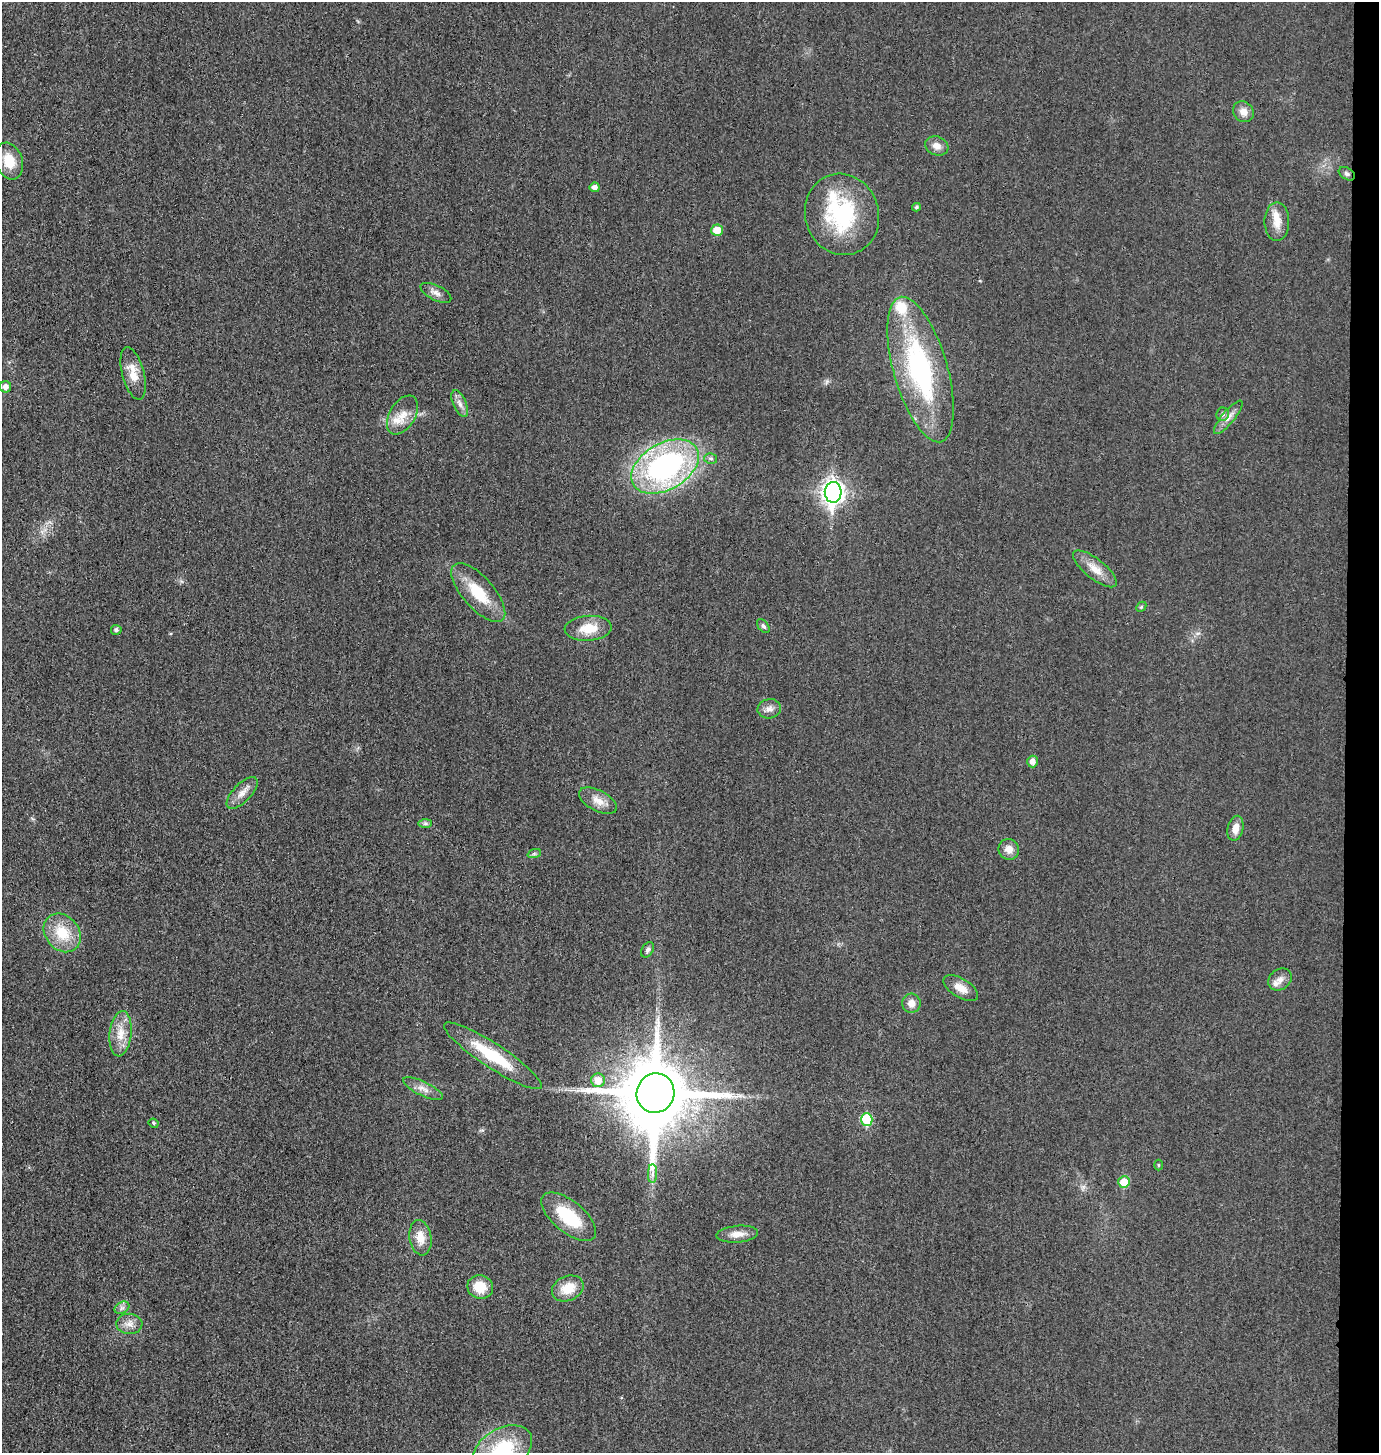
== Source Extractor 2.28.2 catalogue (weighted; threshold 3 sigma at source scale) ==
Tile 6 of 3 x 3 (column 3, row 2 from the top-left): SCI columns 2911-4287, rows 1471-2921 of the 4402 x 4385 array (HDU 1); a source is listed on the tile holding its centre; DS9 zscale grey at full resolution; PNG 1381 x 1455 px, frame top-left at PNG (2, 2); each listed source drawn as its Kron ellipse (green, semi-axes under 4 px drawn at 4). Shown black and unused: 2% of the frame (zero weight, under 3 of 4 exposures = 2% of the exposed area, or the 3 px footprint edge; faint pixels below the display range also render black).
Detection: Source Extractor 2.28.2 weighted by HDU 2 'WHT'; one run over the whole footprint, this tile lists its part. Background 0.0332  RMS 0.006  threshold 0.0269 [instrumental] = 3 sigma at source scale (4.5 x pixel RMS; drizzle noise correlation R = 1.50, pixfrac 1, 0.05/0.05 arcsec/px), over >= 5 px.
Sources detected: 62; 1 inside a brighter object's white glare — neither listed nor drawn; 4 inside a brighter listed object's ellipse — not listed separately; the other 57 listed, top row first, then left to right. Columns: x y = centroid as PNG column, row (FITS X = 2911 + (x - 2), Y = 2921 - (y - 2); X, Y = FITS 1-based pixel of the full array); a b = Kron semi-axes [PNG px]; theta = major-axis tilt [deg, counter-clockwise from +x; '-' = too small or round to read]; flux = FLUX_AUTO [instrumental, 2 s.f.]
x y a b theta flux
1243 112 11 9 -47 4.8
937 146 12 9 -20 4.3
9 161 19 13 -71 12
1347 174 9 5 -32 1.7
595 187 5 5 - 3.1
916 207 4 4 - 0.97
842 214 41 37 -73 58
1277 222 19 12 89 8.4
717 230 6 5 - 9.2
436 293 17 7 -26 3.6
920 369 75 27 -74 100
133 373 27 11 -75 9.9
6 387 6 5 - 3.2
460 404 14 6 -66 3.6
1223 414 7 6 - 1.8
402 415 21 13 59 8.6
1228 417 21 6 50 4.3
711 458 6 5 - 1.3
665 467 37 23 30 140
833 492 10 8 87 370
1095 569 27 10 -38 8.4
478 592 37 15 -49 22
1141 607 6 4 45 0.76
763 626 8 5 -51 1.6
588 628 23 12 4 13
116 630 5 5 - 1.5
769 709 11 9 13 3.6
1032 761 6 5 - 3.7
242 793 20 9 46 5.5
598 801 21 10 -27 6.7
425 823 7 4 0 1.2
1235 828 12 7 77 5.5
1009 849 10 10 - 5.2
534 854 7 4 18 1.1
62 933 21 16 -50 18
648 950 8 5 55 1.6
1280 980 12 10 38 3.9
961 988 19 9 -32 7
911 1003 9 9 - 4.9
121 1034 23 11 84 9.8
493 1056 58 12 -33 32
598 1080 7 7 - 7.9
423 1089 22 7 -25 4.6
655 1093 20 19 - 6100
867 1119 6 5 - 28
154 1123 5 3 - 0.86
1158 1165 5 3 - 0.69
652 1174 9 4 90 2.3
1124 1182 6 5 - 13
569 1217 33 15 -39 28
737 1234 21 8 5 5.7
420 1238 18 11 -81 8.1
480 1287 13 11 -20 12
568 1288 16 12 23 12
122 1308 8 5 29 1.8
129 1324 13 10 -1 4.6
503 1449 32 21 30 38
Isophote crosses this tile's border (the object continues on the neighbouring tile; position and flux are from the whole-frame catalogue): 1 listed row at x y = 503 1449